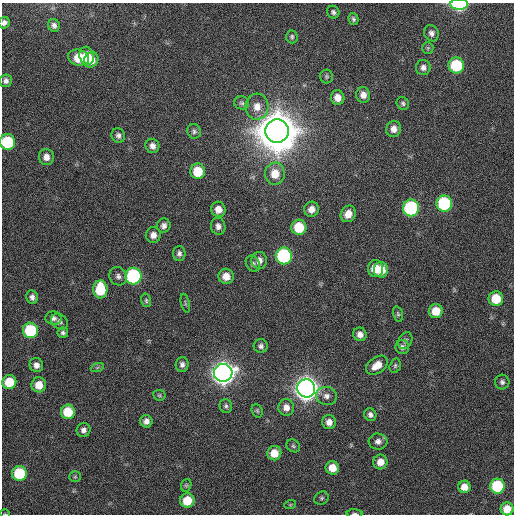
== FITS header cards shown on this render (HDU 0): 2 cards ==
NAXIS1  =                  512 / Axis length
NAXIS2  =                  512 / Axis length

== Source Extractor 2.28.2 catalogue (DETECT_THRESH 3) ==
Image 512 x 512 px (HDU 0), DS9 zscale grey, 1 PNG px = 1 image px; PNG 516 x 516 px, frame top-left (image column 1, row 512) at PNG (2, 3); each listed source drawn as its Kron ellipse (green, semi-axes under 4 px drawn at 4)
Background 96.4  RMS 9.8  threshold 29.4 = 3 sigma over >= 5 px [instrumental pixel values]
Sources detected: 98; all 98 listed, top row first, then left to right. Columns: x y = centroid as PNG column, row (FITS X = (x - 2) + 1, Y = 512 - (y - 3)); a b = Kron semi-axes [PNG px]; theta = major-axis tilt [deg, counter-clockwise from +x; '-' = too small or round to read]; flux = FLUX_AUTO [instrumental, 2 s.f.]
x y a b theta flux
459 4 9 5 0 7.7e+04
333 12 6 6 - 1.6e+03
353 19 6 5 - 1.5e+03
4 23 6 5 - 2.3e+03
54 25 6 6 - 2.5e+03
431 33 8 7 - 2.7e+03
292 37 7 5 -85 1.4e+03
428 48 6 5 - 9.7e+02
87 56 9 7 -75 1.1e+04
78 58 10 8 -13 1.7e+04
91 60 8 7 - 8.8e+03
456 65 8 7 - 4.1e+04
423 67 7 7 - 2.7e+03
327 76 7 6 - 1.3e+03
6 81 6 6 - 2.2e+03
363 95 8 7 - 4.4e+03
338 98 7 6 - 6.1e+03
242 103 7 6 - 1.7e+03
403 103 7 6 - 1.4e+03
257 107 13 11 86 7.9e+03
394 129 8 7 - 4.2e+03
194 131 7 6 - 1.7e+03
277 131 12 11 - 3.7e+06
118 135 7 6 - 2.3e+03
7 142 8 7 - 4.2e+04
152 146 7 7 - 3.3e+03
46 157 8 7 - 4.3e+03
198 171 8 7 - 1.7e+04
275 174 11 10 - 1.1e+04
444 203 8 8 - 6.0e+04
411 208 8 8 - 8.4e+04
218 209 8 7 - 5.6e+03
311 209 7 7 - 5.1e+03
348 214 8 7 - 6.6e+03
164 226 7 6 - 2.7e+03
218 226 8 7 - 3.0e+03
299 227 7 7 - 2.1e+04
153 235 8 7 - 4.5e+03
179 253 7 6 - 2.0e+03
284 256 8 8 - 8.8e+04
259 260 8 7 - 4.0e+03
253 264 8 6 -60 2.0e+03
375 269 8 7 - 1.1e+04
381 270 8 7 - 1.1e+04
118 276 9 8 - 2.8e+03
133 276 8 8 - 9.2e+04
226 276 7 7 - 6.5e+03
100 289 9 7 -89 2.8e+04
32 297 7 6 - 2.4e+03
496 299 7 7 - 1.8e+04
146 300 7 5 -76 1.2e+03
185 303 9 3 -76 8.7e+02
436 311 7 7 - 1.2e+04
398 314 8 4 -76 1.2e+03
53 318 8 6 -14 2.4e+03
59 322 9 7 -41 2.4e+03
30 330 8 7 - 4.8e+04
63 333 5 5 - 1.6e+03
360 334 7 6 - 3.6e+03
405 341 9 6 62 1.8e+03
261 346 7 7 - 2.1e+03
402 347 7 7 - 2.2e+03
182 364 7 6 - 2.4e+03
36 365 7 6 - 3.5e+03
377 365 12 8 36 8.0e+03
395 366 7 5 75 1.2e+03
97 368 7 4 20 9.9e+02
223 373 9 9 - 7.2e+05
9 382 7 7 - 1.6e+04
502 382 7 7 - 2.0e+03
39 385 7 7 - 8.9e+03
306 388 9 9 - 8.3e+05
159 395 6 5 - 1.0e+03
326 396 10 9 - 3.7e+03
226 406 7 6 - 1.5e+03
286 407 8 8 - 4.7e+03
257 411 7 5 -70 1.1e+03
68 412 7 7 - 1.8e+04
370 415 6 6 - 2.3e+03
146 421 6 6 - 3.2e+03
329 422 7 7 - 4.5e+03
83 430 7 7 - 2.8e+03
378 441 9 8 - 3.4e+03
293 446 7 6 - 1.2e+03
274 453 7 7 - 1.0e+04
380 462 7 7 - 6.6e+03
332 468 7 6 - 8.6e+03
19 473 7 7 - 3.7e+04
75 477 6 5 - 9.9e+02
186 485 6 5 - 1.0e+03
497 486 7 7 - 4.6e+04
464 487 6 6 - 6.4e+03
321 498 7 6 - 1.3e+03
187 501 7 7 - 1.5e+04
290 505 6 3 19 6.9e+02
507 509 6 6 - 1.0e+04
5 514 5 3 - 4.9e+02
355 514 8 3 0 1.3e+03
At the frame edge (FLAGS 8, measured only in part): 5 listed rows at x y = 459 4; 4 23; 7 142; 5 514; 355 514